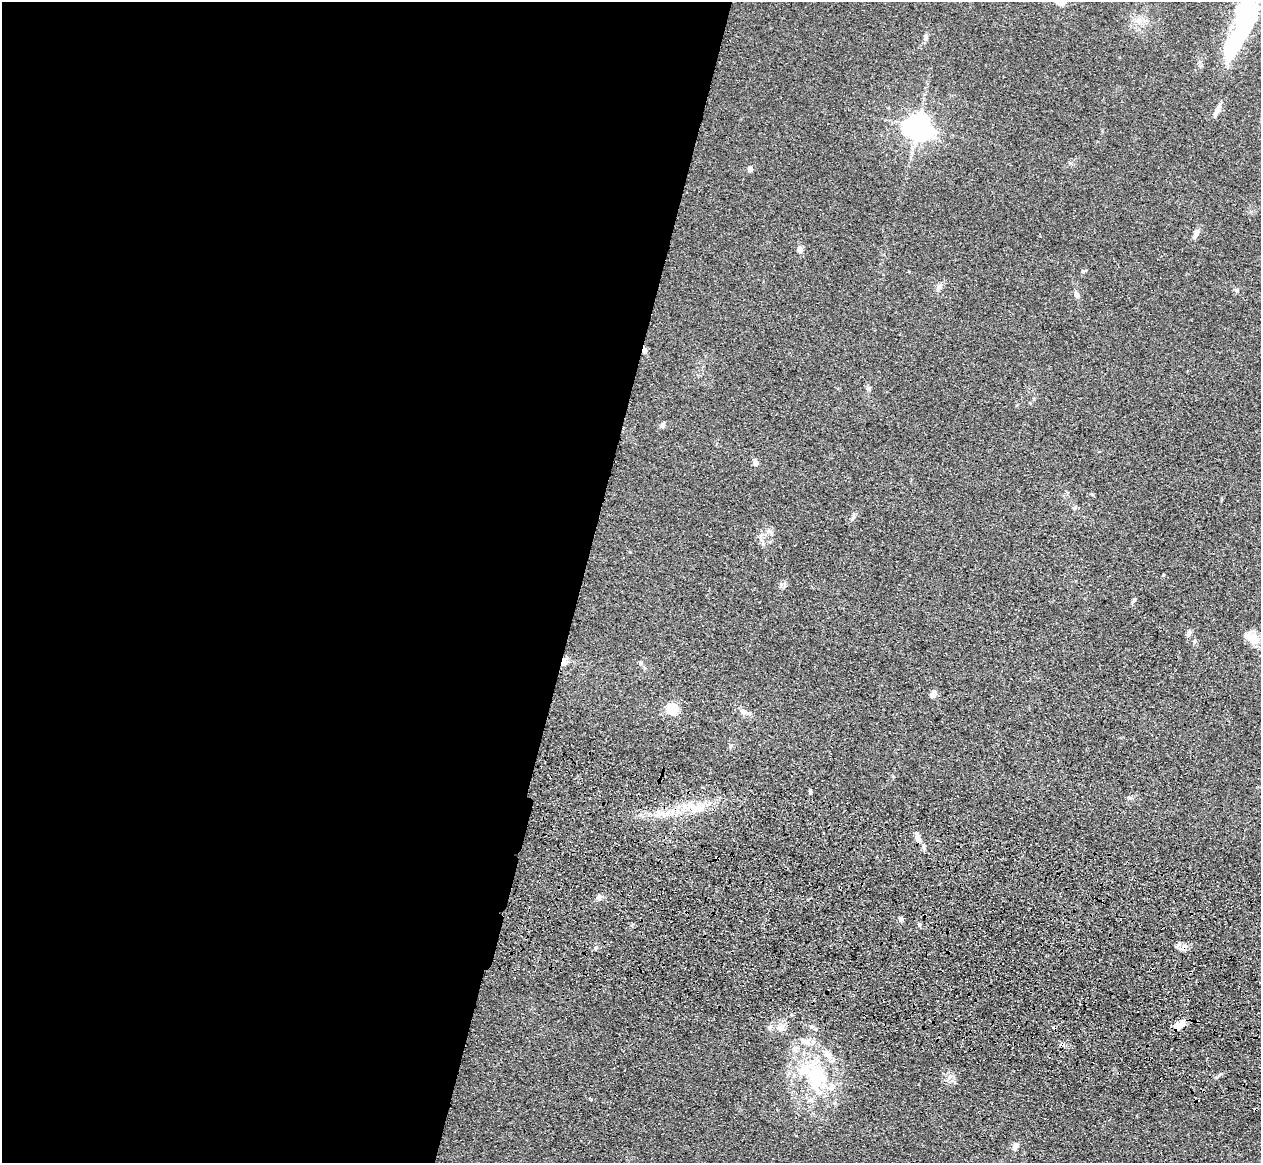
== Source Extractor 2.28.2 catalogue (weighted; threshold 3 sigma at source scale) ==
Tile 5 of 4 x 4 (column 1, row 2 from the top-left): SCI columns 37-1295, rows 2685-3845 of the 5108 x 5248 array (HDU 1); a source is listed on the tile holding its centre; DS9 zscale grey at full resolution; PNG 1263 x 1165 px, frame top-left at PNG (2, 2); no overlay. Shown black and unused: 46% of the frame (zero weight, under 3 of 4 exposures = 6% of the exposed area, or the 3 px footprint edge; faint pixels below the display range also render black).
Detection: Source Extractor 2.28.2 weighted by HDU 2 'WHT'; one run over the whole footprint, this tile lists its part. Background 0.0613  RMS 0.0074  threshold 0.0333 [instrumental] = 3 sigma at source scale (4.5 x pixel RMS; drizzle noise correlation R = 1.50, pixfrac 1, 0.05/0.05 arcsec/px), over >= 5 px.
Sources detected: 53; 1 inside a brighter object's white glare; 3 cosmic-ray / hot-pixel residue — not listed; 6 inside a brighter listed object's ellipse — not listed separately; the other 43 listed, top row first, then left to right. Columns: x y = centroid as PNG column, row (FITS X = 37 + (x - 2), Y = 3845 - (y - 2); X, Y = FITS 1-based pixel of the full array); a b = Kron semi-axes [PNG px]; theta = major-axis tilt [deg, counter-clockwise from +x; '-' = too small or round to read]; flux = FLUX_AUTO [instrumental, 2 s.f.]
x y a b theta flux
1139 21 10 8 34 5.1
1242 31 55 16 77 130
926 37 8 5 -85 2.1
1217 110 18 5 64 4.8
918 127 8 8 - 840
750 169 4 4 - 6.5
1196 233 11 7 62 4
800 249 7 5 -77 4.2
1083 271 7 3 8 0.98
939 286 8 7 - 3
1236 290 6 5 - 1.5
1076 294 8 7 - 2.1
868 388 6 6 - 1.8
662 425 6 5 - 2.7
756 463 6 6 - 3.6
854 516 8 6 90 1.8
770 532 10 5 -14 2.7
761 538 14 4 -75 2.8
1133 601 12 3 53 1.3
1189 633 11 6 73 2.4
1251 638 24 13 -37 12
1194 641 6 5 - 1.3
564 662 9 7 73 4.2
641 663 6 4 -72 1.1
933 694 7 5 75 5.1
672 709 5 5 - 81
743 711 10 8 -23 3.6
810 791 5 4 - 1.1
694 809 14 11 -77 9.4
667 813 10 4 57 3.1
657 814 12 5 45 3.9
918 838 14 7 -56 4.9
599 897 10 6 20 2.8
901 919 6 5 - 2
919 924 6 5 - 1.6
596 948 5 5 - 1.6
1178 1025 14 9 -4 6.2
780 1028 15 10 -10 6.7
815 1029 5 5 - 1.3
794 1048 10 7 51 3.8
949 1077 10 3 40 1.8
816 1078 42 24 -81 65
1015 1146 11 7 58 3.3
Overlapping masked pixels (flux is a lower limit): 3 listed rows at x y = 564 662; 918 838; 1178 1025
Isophote crosses this tile's border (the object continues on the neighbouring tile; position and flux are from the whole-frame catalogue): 1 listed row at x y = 1242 31
Unlisted compact peaks at least as high as the median listed source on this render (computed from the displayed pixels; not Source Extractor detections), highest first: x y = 781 584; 1163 575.